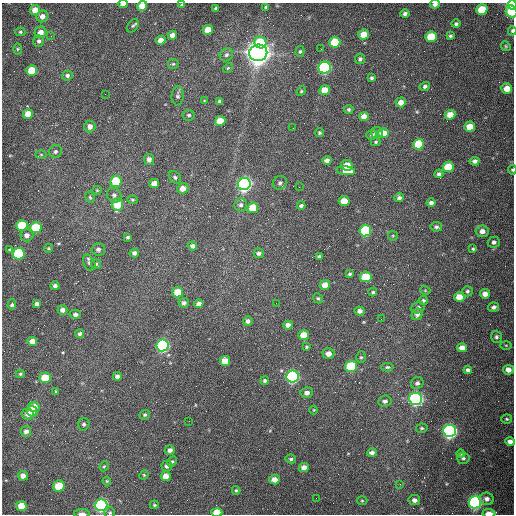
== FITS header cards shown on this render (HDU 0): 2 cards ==
NAXIS1  =                  512 /fastest changing axis
NAXIS2  =                  512 /next to fastest changing axis

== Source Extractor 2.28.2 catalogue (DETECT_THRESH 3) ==
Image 512 x 512 px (HDU 0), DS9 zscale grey, 1 PNG px = 1 image px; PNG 516 x 516 px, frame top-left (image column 1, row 512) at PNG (2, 3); each listed source drawn as its Kron ellipse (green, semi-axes under 4 px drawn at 4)
Background 1570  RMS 24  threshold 72.5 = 3 sigma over >= 5 px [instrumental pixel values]
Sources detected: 204; all 204 listed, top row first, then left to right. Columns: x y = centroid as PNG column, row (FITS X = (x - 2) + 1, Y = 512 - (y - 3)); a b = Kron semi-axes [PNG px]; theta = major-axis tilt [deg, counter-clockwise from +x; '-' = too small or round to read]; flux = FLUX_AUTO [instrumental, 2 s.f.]
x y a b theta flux
123 4 5 3 - 1.0e+04
435 4 5 4 - 5.8e+03
182 5 3 3 - 2.1e+03
512 5 5 4 - 1.7e+05
142 6 5 5 - 1.9e+04
266 7 4 3 - 3.3e+03
216 8 3 3 - 2.7e+03
35 10 5 5 - 1.9e+04
482 10 6 5 - 5.4e+04
511 11 6 5 - 4.0e+04
405 13 5 4 - 4.6e+03
42 16 6 5 - 1.0e+04
456 24 4 4 - 3.5e+03
133 26 7 5 56 3.1e+03
208 30 5 5 - 2.5e+04
512 31 4 3 - 3.4e+03
20 32 5 4 - 2.3e+03
41 32 6 5 - 1.3e+04
364 34 5 5 - 2.3e+04
172 35 5 4 - 9.4e+03
51 36 2 2 - 1.4e+03
450 36 3 3 - 2.6e+03
431 37 6 5 - 6.1e+04
161 40 5 4 - 1.4e+04
39 41 6 5 - 3.9e+03
335 42 5 5 - 6.9e+04
260 43 6 5 - 5.5e+04
506 46 5 4 - 1.9e+03
17 49 5 3 - 1.7e+03
321 49 2 2 - 7.8e+02
300 51 5 4 - 2.5e+03
258 53 9 8 - 2.4e+06
226 55 7 6 - 4.4e+03
360 59 5 5 - 4.0e+03
173 64 5 5 - 2.2e+03
228 68 5 4 - 1.9e+03
325 68 6 6 - 3.5e+05
32 70 5 5 - 4.3e+04
67 75 5 5 - 3.9e+03
372 78 4 4 - 2.6e+03
425 86 5 4 - 3.8e+03
507 89 5 5 - 2.0e+04
324 90 5 5 - 2.3e+04
301 91 5 4 - 2.1e+03
105 94 2 2 - 7.1e+02
178 96 9 6 85 4.6e+03
204 101 4 2 - 1.1e+03
220 101 4 4 - 4.0e+03
401 102 5 5 - 1.3e+04
349 109 4 4 - 3.0e+03
28 114 5 5 - 2.4e+04
189 115 6 5 - 3.4e+03
450 115 5 5 - 1.8e+04
364 116 5 4 - 1.3e+04
220 121 5 5 - 3.3e+04
90 126 6 5 - 8.8e+03
470 127 5 5 - 2.5e+04
293 128 2 2 - 6.9e+02
319 133 4 4 - 2.3e+03
377 133 6 5 - 7.3e+03
383 133 5 5 - 2.2e+04
372 135 5 4 - 4.6e+03
376 142 5 4 - 1.9e+03
419 144 5 5 - 6.6e+04
55 151 6 6 - 4.1e+03
41 155 5 4 - 1.8e+03
149 159 5 5 - 6.5e+03
327 160 4 4 - 6.2e+03
475 161 5 4 - 5.7e+03
347 165 6 5 - 2.6e+04
448 167 5 5 - 4.8e+04
512 170 4 3 - 2.4e+03
346 171 9 4 -8 1.7e+04
439 174 4 4 - 4.9e+03
175 177 7 5 -47 3.5e+03
116 181 6 5 - 4.5e+04
154 183 5 4 - 1.5e+04
280 183 7 6 - 4.8e+03
244 184 6 6 - 7.3e+05
299 187 2 2 - 9.7e+02
183 188 5 5 - 1.3e+04
97 190 5 4 - 1.7e+03
114 195 7 7 - 5.5e+03
90 197 6 4 -68 2.2e+03
399 198 4 4 - 4.8e+03
132 200 5 4 - 2.1e+03
344 201 5 5 - 2.8e+04
431 203 4 4 - 5.6e+03
118 205 6 5 - 4.2e+04
241 205 6 6 - 4.5e+03
301 206 4 3 - 3.6e+03
253 208 5 5 - 3.7e+04
22 225 5 5 - 6.9e+04
436 227 6 4 -11 3.7e+03
36 228 6 5 - 8.2e+04
365 231 6 5 - 1.7e+05
482 231 6 6 - 9.8e+03
27 235 7 6 - 7.3e+03
393 236 5 4 - 1.9e+03
128 237 4 3 - 2.4e+03
494 242 6 5 - 4.9e+03
192 246 5 4 - 5.1e+03
48 248 4 4 - 2.1e+03
98 249 7 6 - 4.9e+03
473 249 3 3 - 2.3e+03
9 250 4 3 - 2.4e+03
134 253 5 4 - 5.3e+03
259 253 5 5 - 4.3e+03
19 254 6 5 - 1.4e+05
319 256 4 3 - 3.1e+03
89 263 8 5 -62 4.2e+03
96 264 5 5 - 2.2e+03
349 274 4 3 - 2.4e+03
366 277 6 5 - 6.5e+04
325 285 5 5 - 1.6e+04
55 286 4 4 - 4.3e+03
425 290 5 3 - 1.4e+03
467 291 5 5 - 3.1e+03
178 292 5 5 - 3.3e+04
373 292 4 3 - 2.6e+03
485 294 5 4 - 1.1e+04
459 297 5 5 - 1.9e+04
318 298 5 4 - 2.5e+03
423 300 4 4 - 3.3e+03
184 303 5 5 - 4.4e+03
276 303 2 2 - 9.5e+02
12 304 5 4 - 3.0e+03
37 304 4 4 - 5.5e+03
199 304 5 4 - 6.4e+03
493 307 5 4 - 5.0e+03
418 308 7 5 17 4.2e+03
62 310 5 5 - 7.1e+03
360 311 5 4 - 6.4e+03
75 314 5 4 - 5.8e+03
417 314 6 5 - 7.0e+03
381 319 2 2 - 8.6e+02
248 321 5 4 - 5.1e+03
288 325 5 4 - 7.8e+03
80 334 4 4 - 4.4e+03
304 335 5 5 - 3.1e+04
496 337 6 5 - 3.8e+03
32 342 5 4 - 1.4e+04
163 345 6 6 - 3.6e+05
506 345 5 3 - 1.8e+03
306 347 4 4 - 2.1e+03
462 348 5 4 - 1.2e+04
328 354 6 5 - 1.1e+04
361 357 6 5 - 2.6e+03
225 361 5 5 - 2.2e+04
351 366 6 5 - 1.0e+05
387 367 6 4 0 2.5e+03
468 370 4 4 - 4.9e+03
508 370 5 5 - 1.1e+04
20 374 4 4 - 2.1e+03
117 376 4 4 - 5.2e+03
293 376 6 6 - 4.3e+05
45 378 5 5 - 4.9e+04
265 381 4 4 - 3.1e+03
417 383 6 6 - 4.5e+03
56 391 4 3 - 1.5e+03
307 393 6 5 - 6.9e+03
416 399 6 6 - 5.7e+05
385 401 7 5 8 5.5e+03
34 407 5 5 - 1.8e+04
314 410 4 4 - 1.4e+03
32 411 6 5 - 1.4e+04
28 414 6 5 - 1.0e+04
145 415 5 5 - 2.7e+03
507 419 5 4 - 2.3e+03
189 421 2 2 - 7.2e+02
84 424 6 5 - 3.8e+03
422 428 6 4 12 2.6e+03
26 431 5 5 - 6.1e+03
450 431 6 6 - 6.4e+05
510 441 5 4 - 7.9e+03
170 450 5 4 - 7.0e+03
372 453 5 4 - 6.0e+03
460 454 4 4 - 2.8e+03
463 458 6 5 - 3.7e+03
291 459 5 4 - 3.1e+03
172 461 6 4 61 2.6e+03
104 466 5 4 - 2.0e+03
167 466 5 5 - 4.8e+03
304 468 5 4 - 1.2e+04
144 475 5 4 - 1.9e+03
23 476 5 4 - 9.7e+03
166 476 5 5 - 1.4e+04
274 480 5 5 - 1.2e+04
107 481 4 4 - 1.5e+03
400 484 2 2 - 1.2e+03
59 486 6 5 - 4.2e+04
236 490 4 3 - 1.9e+03
316 498 2 2 - 3.4e+03
487 499 7 6 - 8.1e+03
414 500 6 5 - 6.4e+03
362 501 5 3 - 1.8e+03
475 502 6 6 - 5.0e+05
101 505 6 6 - 4.5e+05
154 505 4 4 - 2.1e+03
21 506 5 5 - 2.6e+04
217 512 5 4 - 3.7e+04
82 513 8 3 0 6.1e+03
110 513 5 5 - 2.4e+03
489 513 6 3 -1 1.7e+04
At the frame edge (FLAGS 8, measured only in part): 12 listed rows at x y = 123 4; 435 4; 512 5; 142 6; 511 11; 512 31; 512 170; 510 441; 217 512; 82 513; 110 513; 489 513